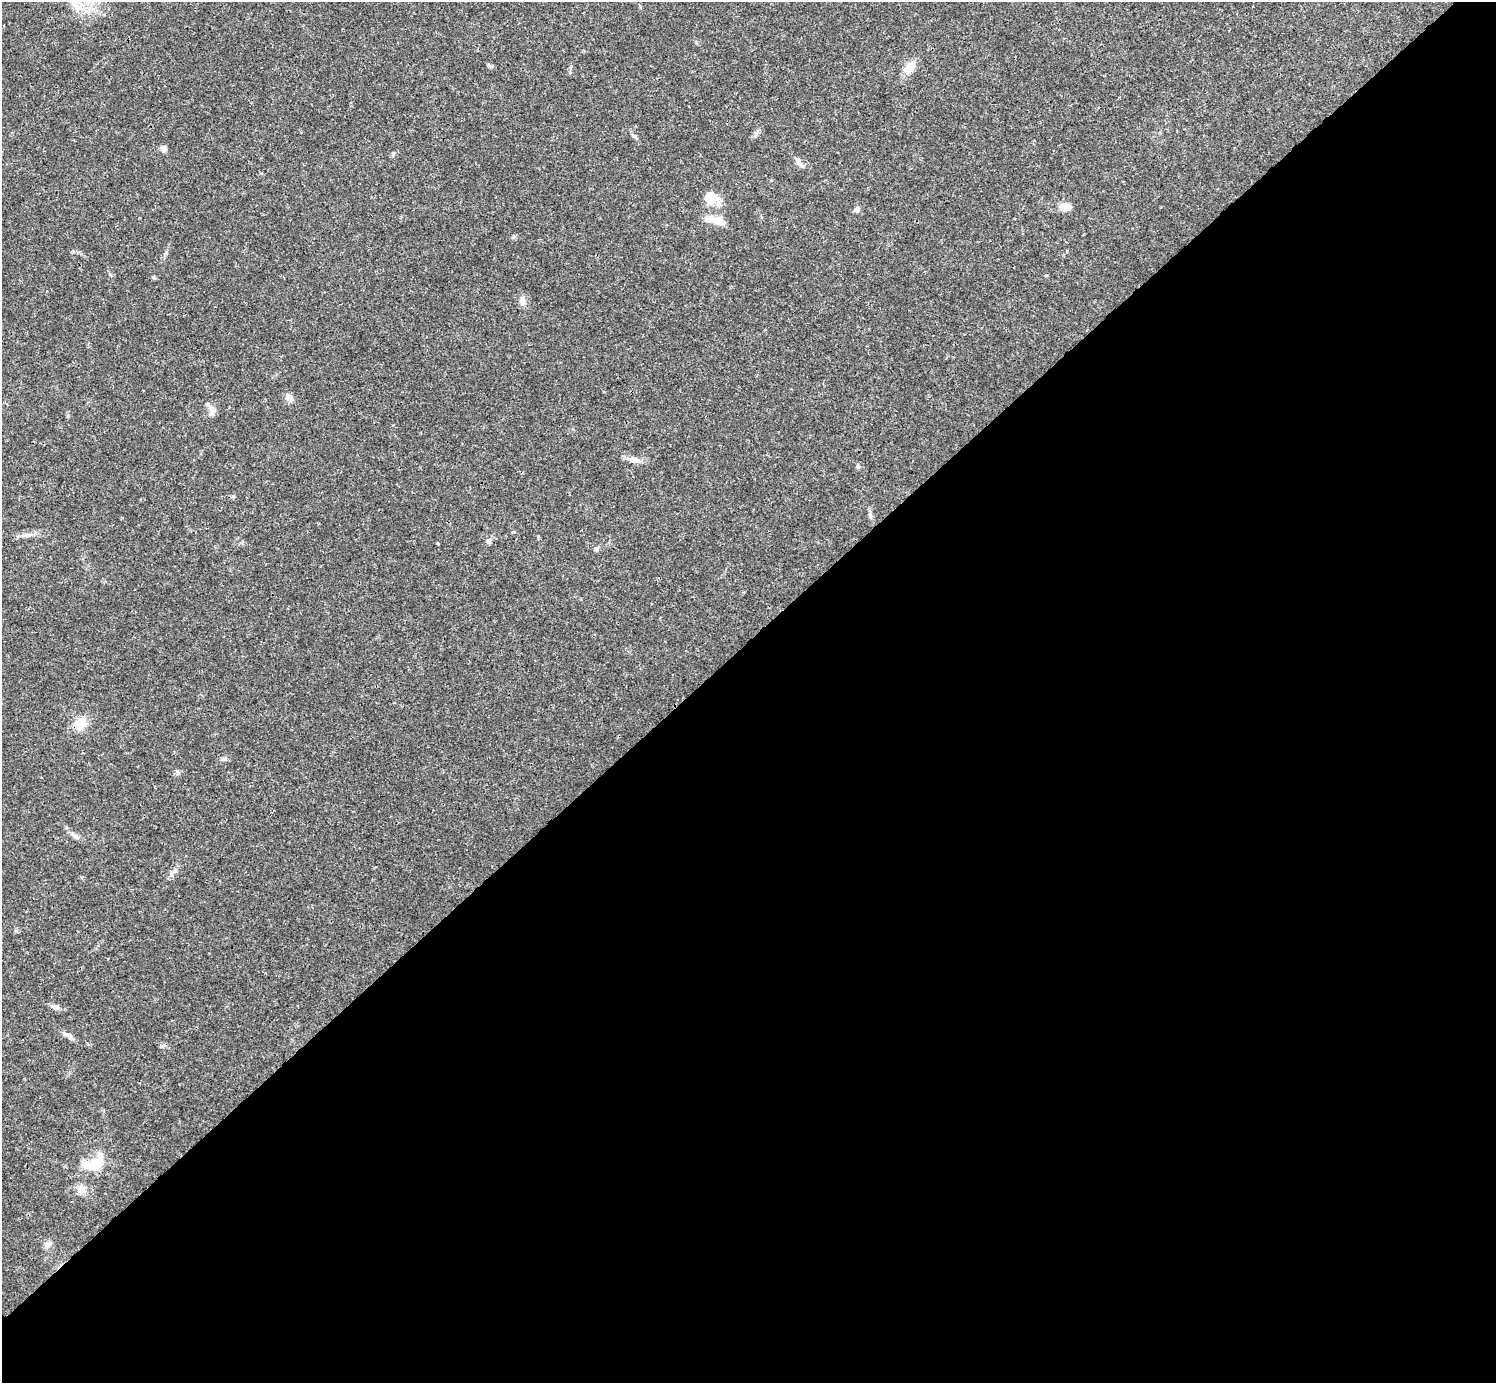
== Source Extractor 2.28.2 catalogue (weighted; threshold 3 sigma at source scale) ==
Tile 12 of 4 x 4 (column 4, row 3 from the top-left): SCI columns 4485-5978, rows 1539-2919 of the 5981 x 5981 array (HDU 1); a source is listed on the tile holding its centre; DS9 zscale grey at full resolution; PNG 1498 x 1385 px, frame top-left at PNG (2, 2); no overlay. Shown black and unused: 54% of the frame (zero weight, under 3 of 4 exposures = <1% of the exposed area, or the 3 px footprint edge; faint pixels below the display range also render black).
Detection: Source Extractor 2.28.2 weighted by HDU 2 'WHT'; one run over the whole footprint, this tile lists its part. Background 0.0211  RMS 0.0023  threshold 0.0102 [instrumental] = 3 sigma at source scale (4.5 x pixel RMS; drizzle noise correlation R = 1.50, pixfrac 1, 0.05/0.05 arcsec/px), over >= 5 px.
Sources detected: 26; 1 inside a brighter listed object's ellipse — not listed separately; the other 25 listed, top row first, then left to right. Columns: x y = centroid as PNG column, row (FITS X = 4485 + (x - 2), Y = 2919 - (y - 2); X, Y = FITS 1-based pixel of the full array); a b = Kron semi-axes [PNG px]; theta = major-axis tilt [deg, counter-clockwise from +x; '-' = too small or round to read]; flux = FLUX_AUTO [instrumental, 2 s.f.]
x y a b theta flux
78 7 13 8 -7 2
490 66 7 4 -33 0.37
909 67 18 10 48 2.8
163 149 9 8 - 0.78
800 163 19 5 -51 0.96
711 198 17 15 -21 3.4
1065 207 13 8 -2 2.3
857 209 8 5 46 0.58
718 221 19 9 -22 2.4
522 303 9 7 -47 0.92
289 398 10 7 -57 1.4
212 413 10 6 51 0.91
634 460 17 7 -11 1.6
858 466 6 4 46 0.33
26 535 13 4 -1 0.89
488 541 9 6 57 0.69
596 549 5 5 - 0.44
80 724 15 12 49 3.9
224 759 7 5 29 0.46
75 837 11 6 -31 0.86
55 1007 11 6 -16 0.89
68 1036 11 5 -38 0.82
95 1163 30 17 53 5.9
81 1190 12 9 79 1.5
48 1244 10 6 7 0.76
Unlisted compact peaks at least as high as the median listed source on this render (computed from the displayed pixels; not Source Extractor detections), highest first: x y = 161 1046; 154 278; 634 136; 166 253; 178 773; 393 153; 755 136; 513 237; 175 871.